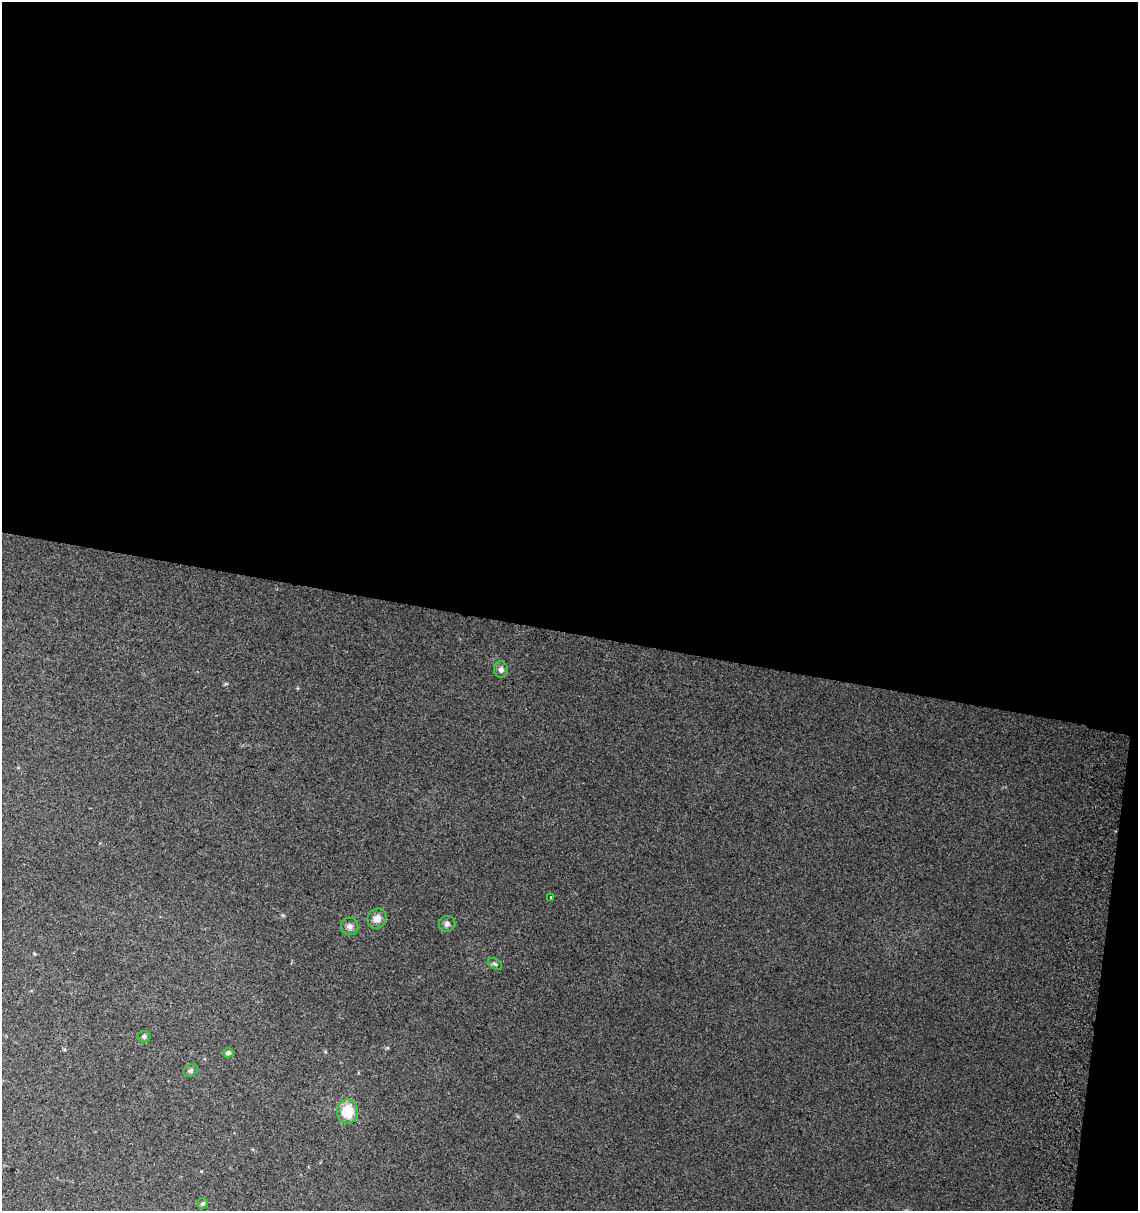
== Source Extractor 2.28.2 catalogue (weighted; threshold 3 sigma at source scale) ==
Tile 4 of 4 x 4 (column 4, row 1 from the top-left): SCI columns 3734-4869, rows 3633-4841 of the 5136 x 4857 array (HDU 1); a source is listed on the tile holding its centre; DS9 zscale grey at full resolution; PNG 1140 x 1213 px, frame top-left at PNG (2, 2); each listed source drawn as its Kron ellipse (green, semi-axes under 4 px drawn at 4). Shown black and unused: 54% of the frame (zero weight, under 2 of 3 exposures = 2% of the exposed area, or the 3 px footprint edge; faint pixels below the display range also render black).
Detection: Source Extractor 2.28.2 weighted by HDU 2 'WHT'; one run over the whole footprint, this tile lists its part. Background 0.0665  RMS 0.01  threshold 0.0464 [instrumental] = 3 sigma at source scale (4.5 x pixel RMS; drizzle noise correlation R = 1.50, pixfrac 1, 0.0396/0.0396 arcsec/px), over >= 5 px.
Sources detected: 11; all 11 listed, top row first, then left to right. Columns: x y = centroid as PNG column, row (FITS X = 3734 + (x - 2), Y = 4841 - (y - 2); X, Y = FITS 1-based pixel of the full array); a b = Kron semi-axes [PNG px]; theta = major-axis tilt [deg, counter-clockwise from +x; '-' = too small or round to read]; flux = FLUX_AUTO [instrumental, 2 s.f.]
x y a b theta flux
501 670 8 7 - 4.4
550 898 3 2 - 0.76
377 919 10 9 - 7.7
447 924 8 8 - 3.7
350 926 9 9 - 4.4
495 964 7 5 -30 2
144 1037 6 6 - 2.5
228 1053 5 4 - 4.9
190 1070 7 6 - 2.4
348 1111 12 10 86 26
203 1204 5 5 - 1.7